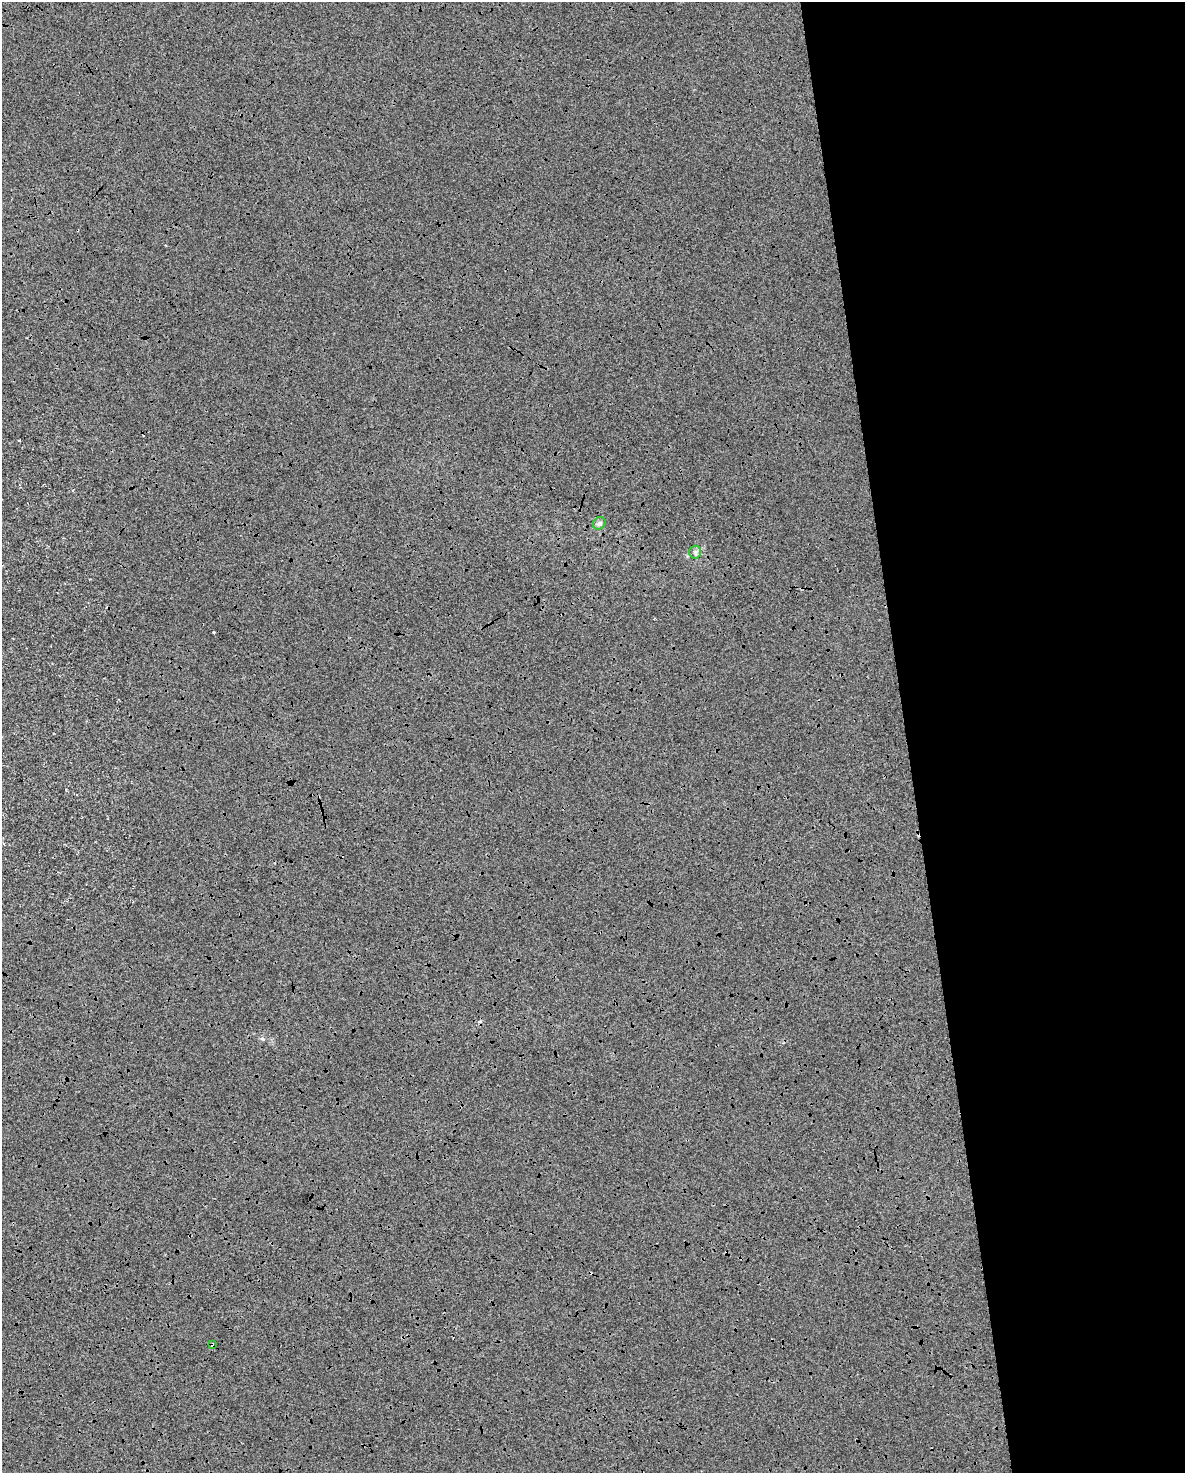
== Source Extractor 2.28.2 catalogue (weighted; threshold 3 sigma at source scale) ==
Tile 8 of 4 x 3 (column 4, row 2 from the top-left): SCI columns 3551-4733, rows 1536-3006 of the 4734 x 4497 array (HDU 1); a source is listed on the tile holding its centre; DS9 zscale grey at full resolution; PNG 1187 x 1475 px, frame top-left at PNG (2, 2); each listed source drawn as its Kron ellipse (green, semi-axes under 4 px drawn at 4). Shown black and unused: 24% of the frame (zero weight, under 3 of 4 exposures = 2% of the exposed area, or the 3 px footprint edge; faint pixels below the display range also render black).
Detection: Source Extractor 2.28.2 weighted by HDU 2 'WHT'; one run over the whole footprint, this tile lists its part. Background 1.83e-04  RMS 0.0065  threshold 0.0294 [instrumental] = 3 sigma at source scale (4.5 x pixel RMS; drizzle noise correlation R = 1.50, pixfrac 1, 0.0396/0.0396 arcsec/px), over >= 5 px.
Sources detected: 6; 3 cosmic-ray / hot-pixel residue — neither listed nor drawn; the other 3 listed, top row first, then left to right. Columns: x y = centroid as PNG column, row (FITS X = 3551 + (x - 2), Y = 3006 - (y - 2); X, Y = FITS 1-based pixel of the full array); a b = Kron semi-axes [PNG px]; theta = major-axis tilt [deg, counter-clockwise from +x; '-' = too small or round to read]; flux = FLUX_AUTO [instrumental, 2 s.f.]
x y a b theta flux
599 523 7 5 44 1.4
695 552 6 6 - 1.5
212 1344 4 2 - 0.66
Overlapping masked pixels (flux is a lower limit): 1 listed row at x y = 212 1344